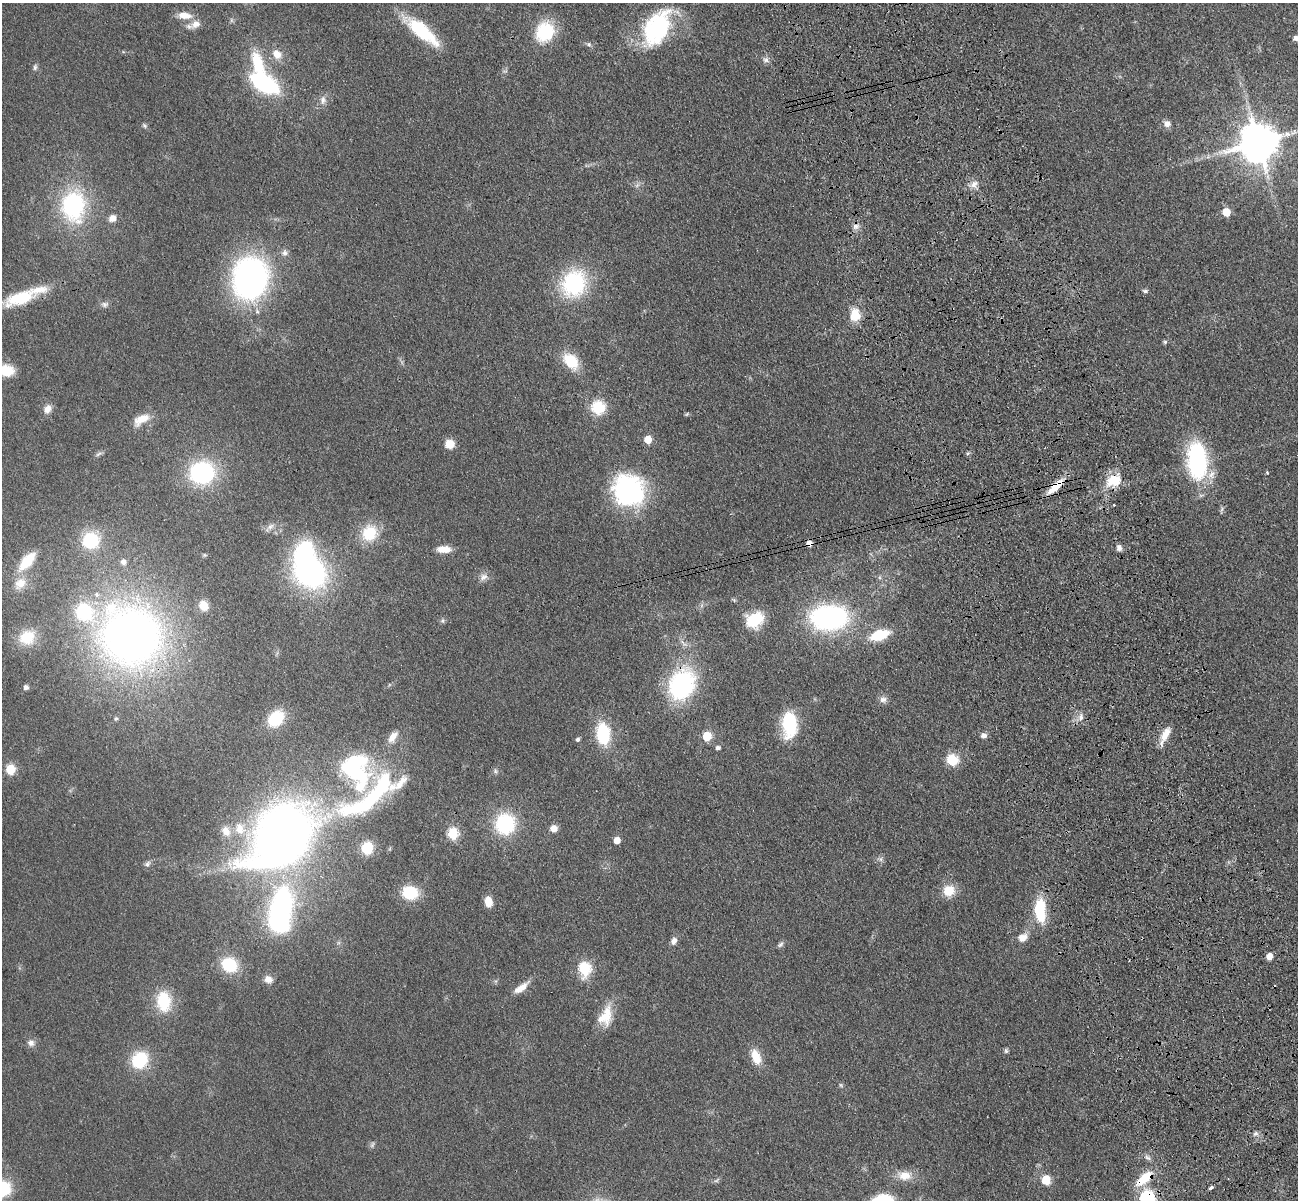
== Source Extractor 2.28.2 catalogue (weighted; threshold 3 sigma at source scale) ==
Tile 6 of 4 x 4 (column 2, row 2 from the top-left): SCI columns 1413-2708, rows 2702-3899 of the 5417 x 5283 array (HDU 1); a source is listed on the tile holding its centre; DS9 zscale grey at full resolution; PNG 1300 x 1202 px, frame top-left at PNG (2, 3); no overlay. Shown black and unused: <1% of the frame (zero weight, under 3 of 4 exposures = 6% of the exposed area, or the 3 px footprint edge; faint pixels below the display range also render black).
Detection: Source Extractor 2.28.2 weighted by HDU 2 'WHT'; one run over the whole footprint, this tile lists its part. Background 0.0437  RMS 0.0057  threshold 0.0256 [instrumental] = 3 sigma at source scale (4.5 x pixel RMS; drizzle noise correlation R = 1.50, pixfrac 1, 0.05/0.05 arcsec/px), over >= 5 px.
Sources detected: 131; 4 too faint to see at this stretch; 2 inside a brighter object's white glare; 3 cosmic-ray / hot-pixel residue — not listed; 6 inside a brighter listed object's ellipse — not listed separately; the other 116 listed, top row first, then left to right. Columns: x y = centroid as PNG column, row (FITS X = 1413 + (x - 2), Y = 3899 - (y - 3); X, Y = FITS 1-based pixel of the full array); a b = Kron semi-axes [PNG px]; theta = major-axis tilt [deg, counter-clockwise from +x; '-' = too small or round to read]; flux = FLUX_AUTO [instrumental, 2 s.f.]
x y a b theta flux
184 15 17 9 -6 7.4
196 24 13 10 27 5.2
657 28 44 26 60 61
422 31 45 14 -39 33
545 32 24 20 62 27
1296 38 7 7 - 2.6
589 44 7 6 - 1.4
277 54 14 11 -50 6.5
766 60 9 7 -12 2.2
257 63 30 13 -71 23
35 67 8 5 80 1.3
264 84 23 12 -29 74
323 100 12 9 89 3.4
1167 124 9 8 - 3.2
145 126 6 5 - 1.1
1259 142 11 11 - 2100
974 184 12 8 52 3.6
73 206 33 25 89 66
1226 212 5 5 - 19
112 218 8 8 - 4.1
855 226 9 7 43 2.6
284 253 9 8 - 2.4
250 278 35 29 79 190
574 283 27 23 70 55
1145 291 6 4 -14 1.5
21 298 39 15 19 25
105 304 10 7 8 2.1
855 315 18 14 79 9.8
1165 342 5 5 - 0.98
571 361 15 10 -47 22
5 370 19 11 -7 15
598 407 12 12 - 20
47 409 11 9 63 4
141 419 21 10 31 8.5
648 440 5 5 - 13
449 444 9 8 - 9.1
99 454 11 4 25 1.4
1197 461 41 22 -84 65
1267 472 4 4 - 0.6
202 473 17 16 - 81
1114 480 22 15 24 14
1056 486 21 7 41 12
629 491 33 30 -47 85
1222 509 7 4 71 1.1
270 526 11 6 44 2.3
369 533 20 18 48 20
90 540 14 14 - 31
1119 548 8 6 -81 2.2
444 549 16 8 -1 6.4
27 561 20 9 50 18
123 562 8 7 - 2.4
310 573 30 26 -25 120
483 577 12 9 33 3.3
20 583 16 12 41 7.2
204 606 9 8 - 8.9
829 617 28 18 2 130
754 620 18 14 31 22
879 635 16 8 18 24
130 636 70 65 -43 340
27 637 18 16 31 16
681 685 25 19 61 91
26 687 6 6 - 1.9
883 700 10 8 -6 2.8
1081 717 11 7 77 3
116 718 6 4 19 0.75
276 718 17 13 46 24
789 724 24 13 -89 36
603 734 20 12 -82 32
983 735 7 6 - 2.4
1165 735 23 9 63 7.2
707 736 5 5 - 28
393 737 17 9 53 5
577 740 4 4 - 1.6
718 748 4 4 - 1.9
952 760 6 6 - 50
10 769 6 5 - 30
495 771 6 5 - 1.2
355 772 38 16 -26 46
372 795 107 27 39 93
505 824 18 17 - 45
554 828 7 6 - 5.1
226 831 14 10 -61 6.2
453 833 6 5 - 46
282 835 67 45 46 500
617 840 5 5 - 7.7
367 848 10 9 - 16
881 859 7 4 72 1.3
147 864 9 6 58 1.7
949 891 12 11 - 12
410 893 13 11 -13 25
488 901 9 6 -76 8.9
281 910 36 15 83 190
1040 910 24 10 -88 30
1023 937 14 11 23 5.3
674 941 9 7 68 2.9
780 944 9 6 48 1.5
1269 956 5 5 - 7.6
229 965 14 12 -31 26
585 969 7 6 - 65
268 979 10 8 -27 4
521 988 20 7 36 7.1
163 1001 20 14 -83 25
605 1016 26 16 69 14
31 1043 10 8 -32 2.8
1006 1051 7 5 -75 1.1
756 1057 18 10 -71 11
140 1060 16 13 51 31
841 1085 6 5 - 0.87
1255 1134 8 6 34 1.7
1147 1157 10 6 -36 2
905 1176 20 13 0 8.5
1145 1178 22 10 39 17
1046 1180 6 5 - 27
1211 1188 4 3 - 5.5
1147 1198 7 6 - 140
882 1200 16 9 6 26
Overlapping masked pixels (flux is a lower limit): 6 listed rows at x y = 1114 480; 1056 486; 130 636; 681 685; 1145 1178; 1147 1198
Isophote crosses this tile's border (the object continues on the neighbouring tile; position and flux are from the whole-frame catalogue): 5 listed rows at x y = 1296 38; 1259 142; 5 370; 1147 1198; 882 1200